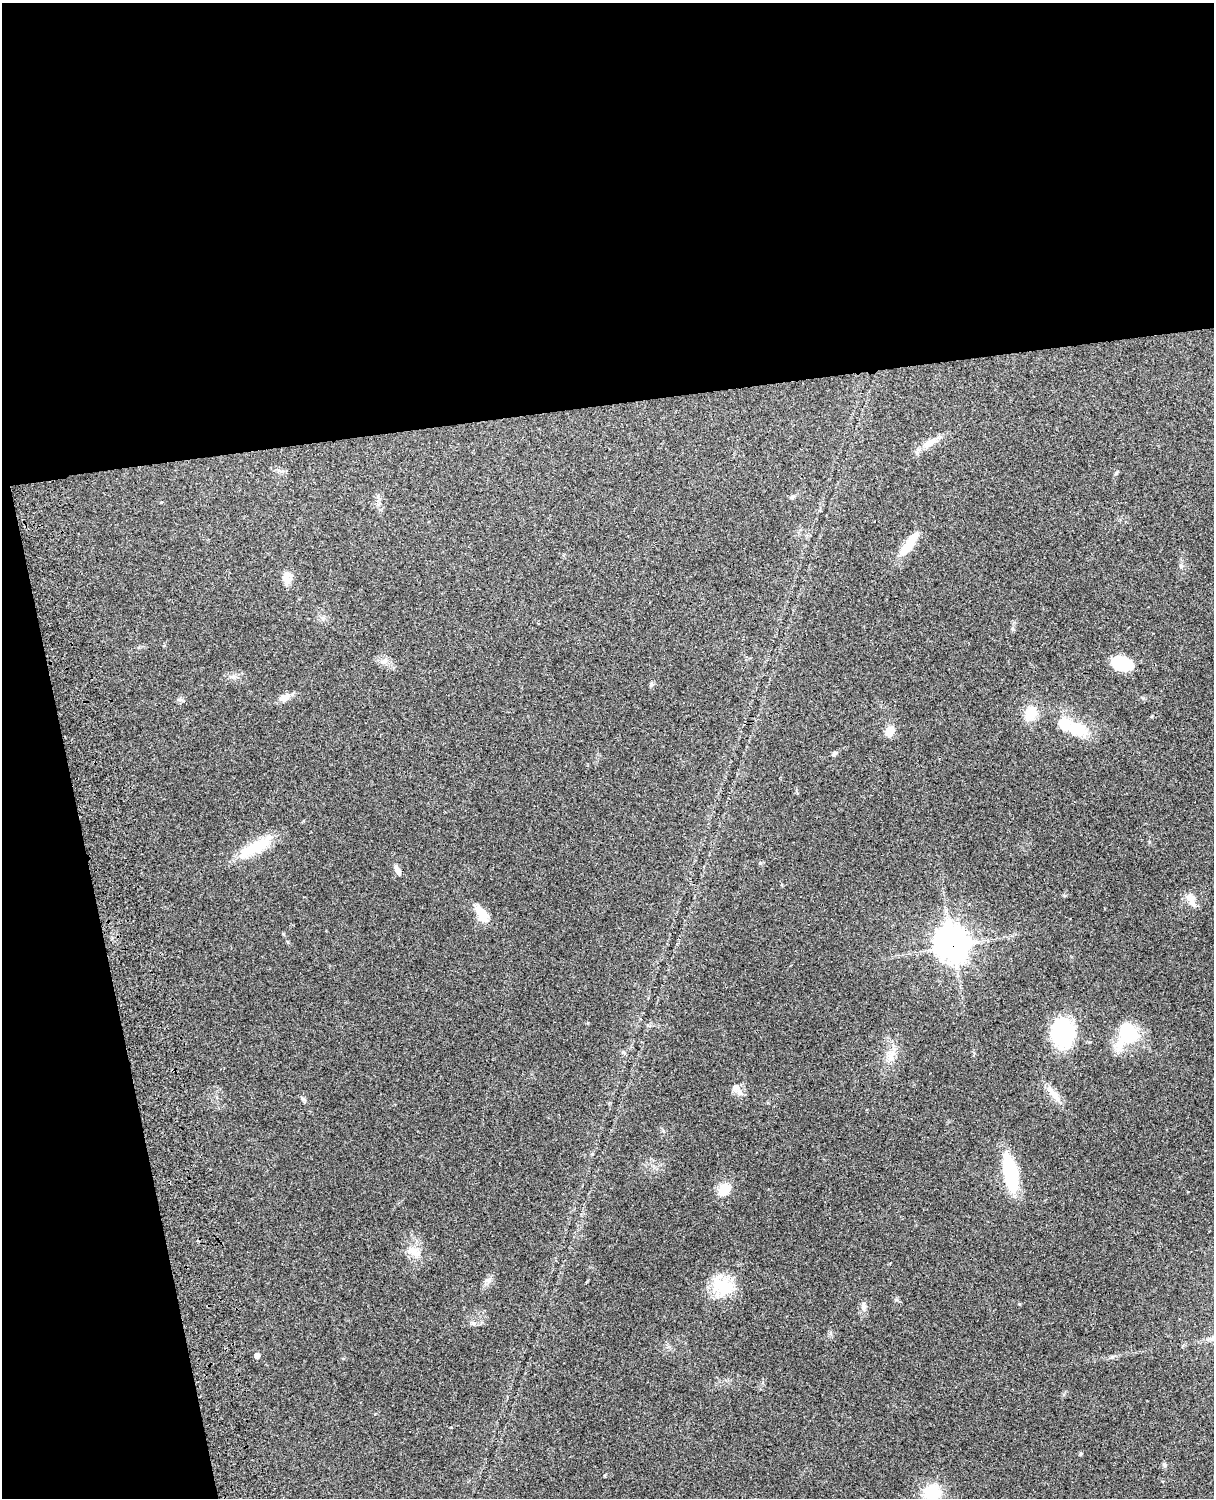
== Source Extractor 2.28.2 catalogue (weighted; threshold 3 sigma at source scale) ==
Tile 1 of 4 x 3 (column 1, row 1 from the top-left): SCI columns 119-1330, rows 3155-4650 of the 5089 x 4927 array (HDU 1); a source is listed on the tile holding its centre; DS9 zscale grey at full resolution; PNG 1216 x 1500 px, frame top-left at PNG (2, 3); no overlay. Shown black and unused: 33% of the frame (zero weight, under 3 of 4 exposures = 6% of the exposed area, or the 3 px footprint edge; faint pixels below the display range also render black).
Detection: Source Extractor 2.28.2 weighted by HDU 2 'WHT'; one run over the whole footprint, this tile lists its part. Background 0.277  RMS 0.0092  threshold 0.0412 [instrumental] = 3 sigma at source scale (4.5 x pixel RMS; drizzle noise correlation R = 1.50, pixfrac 1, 0.05/0.05 arcsec/px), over >= 5 px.
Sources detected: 39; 4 inside a brighter listed object's ellipse — not listed separately; the other 35 listed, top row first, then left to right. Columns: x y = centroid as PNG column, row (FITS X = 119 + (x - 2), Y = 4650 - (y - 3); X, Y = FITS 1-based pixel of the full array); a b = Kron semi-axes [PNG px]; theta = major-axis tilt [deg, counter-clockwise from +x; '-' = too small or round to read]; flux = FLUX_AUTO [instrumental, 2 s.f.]
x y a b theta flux
929 443 21 9 35 10
1116 473 6 4 46 1.2
909 544 36 10 53 20
287 577 16 12 79 7.4
383 661 10 7 23 4.2
1121 663 20 12 -19 34
651 684 6 5 - 1.4
286 697 14 8 50 6.1
1031 712 14 12 67 20
1077 729 26 15 -22 30
890 731 10 9 - 11
835 753 8 5 30 2
255 847 49 13 31 31
397 870 12 5 -62 4.6
1191 897 12 11 - 7.4
483 915 26 13 -46 13
947 936 9 7 34 410
953 946 11 9 31 1200
1063 1033 29 22 -88 75
1128 1034 19 15 -84 62
890 1056 16 10 77 9.4
735 1087 10 8 40 5.6
1053 1094 28 8 -48 11
303 1099 7 4 -45 1.7
1010 1173 41 15 -80 54
724 1190 16 14 76 13
412 1251 16 10 -25 9.3
488 1280 10 8 -1 3.8
723 1286 30 21 -26 33
863 1307 13 5 89 3.3
473 1324 6 5 - 1.9
257 1355 5 4 - 5.1
1081 1454 5 4 - 1.1
1164 1465 7 5 -47 1.8
932 1492 21 18 7 29
Overlapping masked pixels (flux is a lower limit): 1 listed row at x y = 953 946
Isophote crosses this tile's border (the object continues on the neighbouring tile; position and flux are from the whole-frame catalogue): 1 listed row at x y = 932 1492
Unlisted compact peaks at least as high as the median listed source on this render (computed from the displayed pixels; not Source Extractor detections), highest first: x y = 896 1300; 1019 1304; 1112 1357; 283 934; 1181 566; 760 863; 604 1476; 288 942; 1013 629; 588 1023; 451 1427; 830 1333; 181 700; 161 502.